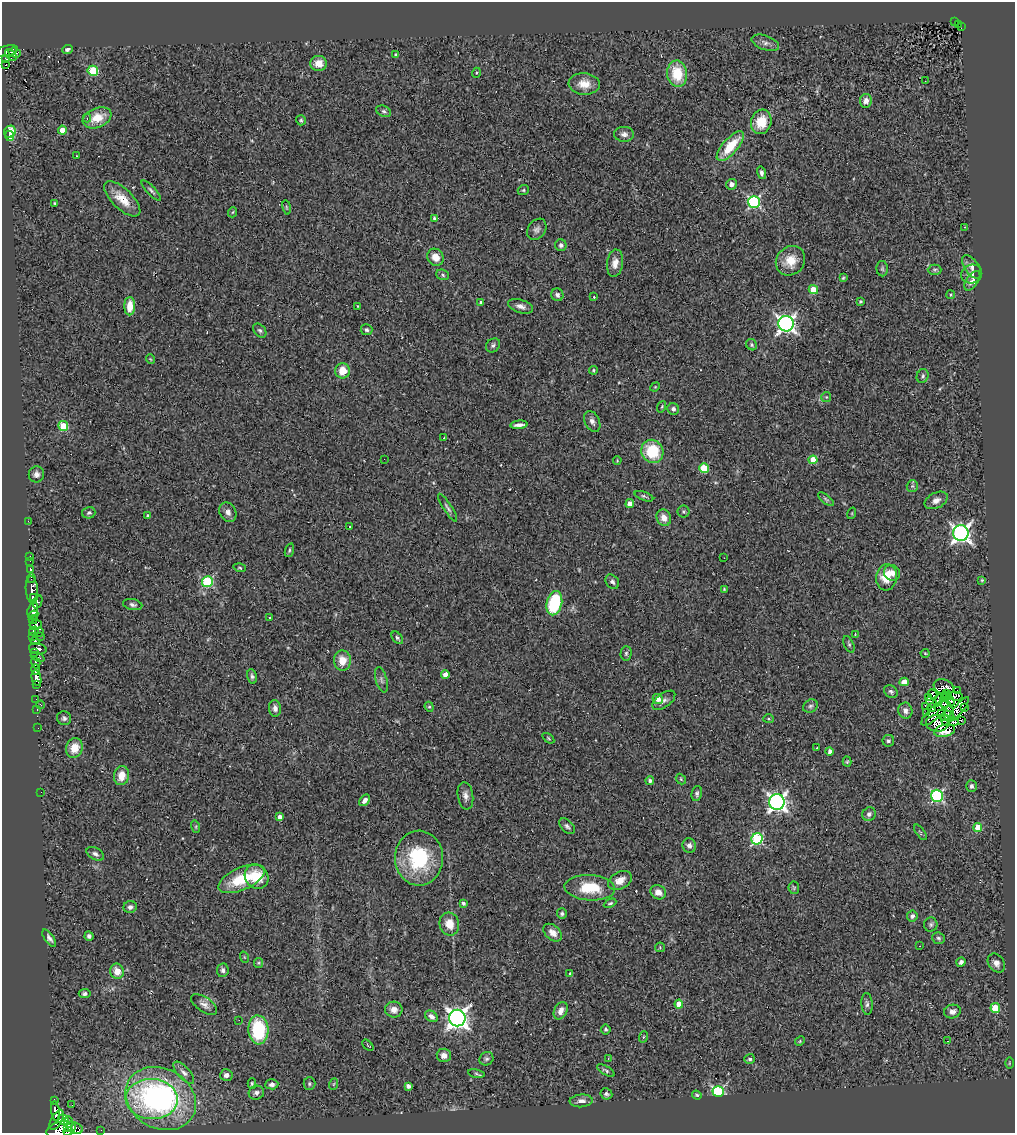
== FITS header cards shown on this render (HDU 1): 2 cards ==
NAXIS1  =                 1013
NAXIS2  =                 1131

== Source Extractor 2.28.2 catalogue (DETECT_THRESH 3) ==
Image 1013 x 1131 px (HDU 1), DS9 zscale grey, 1 PNG px = 1 image px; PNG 1017 x 1135 px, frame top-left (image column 1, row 1131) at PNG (2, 2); each listed source drawn as its Kron ellipse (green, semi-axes under 4 px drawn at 4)
Background 0.391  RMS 0.086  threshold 0.258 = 3 sigma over >= 5 px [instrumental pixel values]
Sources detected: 289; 7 with non-positive FLUX_AUTO (blend fragments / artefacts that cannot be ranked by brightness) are neither listed nor drawn; the other 282 listed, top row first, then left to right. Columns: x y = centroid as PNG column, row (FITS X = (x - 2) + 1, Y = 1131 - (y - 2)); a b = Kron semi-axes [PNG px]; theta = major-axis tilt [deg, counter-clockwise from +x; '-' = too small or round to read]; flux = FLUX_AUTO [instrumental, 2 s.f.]
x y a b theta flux
955 22 3 2 - 12
958 24 4 2 - 7.1
961 26 2 2 - 1.7
765 43 14 7 -19 28
67 49 5 4 - 14
7 51 11 5 14 140
15 53 6 5 - 160
11 55 7 4 -42 110
396 55 4 4 - 14
6 59 4 2 - 16
318 63 8 7 - 62
6 65 3 3 - 35
93 71 5 5 - 310
476 73 5 3 - 5.5
677 74 13 10 -82 180
925 81 2 2 - 5.9
584 84 15 10 -4 75
866 101 7 6 - 35
384 111 8 5 -23 13
87 118 4 4 - 8.6
97 118 15 9 22 110
301 120 5 5 - 8.6
761 122 12 10 72 120
62 130 4 4 - 65
10 132 6 5 - 80
624 134 10 7 -1 29
9 136 5 4 - 57
730 146 19 7 48 180
77 156 3 2 - 4.4
761 173 6 4 -76 17
731 184 5 5 - 31
523 190 6 4 22 8
151 191 13 4 -47 14
122 199 23 10 -44 100
754 202 6 6 - 870
55 203 4 3 - 6.2
287 207 7 3 -81 6.7
233 212 5 3 - 5.7
434 218 3 3 - 12
965 227 3 2 - 3.9
537 229 11 8 56 24
561 245 6 5 - 15
435 257 9 7 -51 64
790 261 15 14 - 100
615 263 13 8 82 47
972 267 13 7 -55 31
882 269 8 5 -89 11
935 270 7 5 2 11
972 274 10 9 - 28
443 275 6 5 - 12
843 278 4 4 - 6.6
972 281 11 6 56 26
813 289 5 4 - 96
557 295 6 6 - 16
951 295 4 4 - 6.6
594 297 3 2 - 3.3
860 301 4 3 - 7.3
481 303 4 3 - 20
130 306 9 5 90 99
357 306 3 2 - 3.6
521 306 13 6 -17 32
786 324 8 7 - 2400
260 330 8 5 -48 13
366 330 6 5 - 12
493 345 8 6 43 17
752 345 6 5 - 10
150 359 5 3 - 4.7
593 370 4 4 - 6.7
342 371 8 7 - 89
923 376 7 6 - 13
655 387 5 4 - 5.1
826 397 5 5 - 6.9
662 407 6 3 70 6.4
673 409 6 5 - 18
592 421 11 7 -63 27
519 425 9 3 6 24
63 426 5 5 - 240
444 437 2 2 - 3.8
652 451 12 10 -59 240
384 459 2 2 - 3.8
617 460 4 4 - 5.3
813 460 4 4 - 94
704 468 5 4 - 240
36 474 8 7 - 26
912 486 6 5 - 10
644 496 10 4 -21 11
826 499 10 4 -39 11
936 500 12 7 26 33
630 504 4 4 - 48
448 508 16 4 -57 17
228 512 10 8 -58 31
684 512 6 6 - 9.8
89 513 6 5 - 14
852 513 6 3 73 5.5
148 515 4 4 - 9
664 518 8 7 - 52
28 521 3 2 - 3
350 527 3 2 - 4.1
961 533 8 7 - 2400
289 550 7 3 72 8.4
30 556 3 2 - 4.2
724 558 2 2 - 3.3
30 561 2 2 - 3.1
240 568 6 4 -18 6.5
31 569 4 3 - 18
892 573 8 7 - 36
886 577 13 10 85 120
31 578 5 3 - 34
982 580 3 3 - 7.2
207 582 5 5 - 490
612 582 8 6 -50 18
724 589 4 3 - 5.5
32 590 14 6 -85 220
33 597 4 3 - 120
38 602 7 3 68 72
554 603 12 7 76 330
133 605 10 5 -11 15
33 610 8 5 74 650
33 615 5 4 - 270
270 617 3 3 - 13
33 620 4 3 - 63
36 625 6 5 - 220
34 631 5 3 - 200
39 632 5 3 - 23
855 634 3 2 - 4
33 636 2 2 - 7.3
41 636 3 2 - 11
397 638 7 4 -49 11
35 641 4 3 - 180
849 644 9 4 -65 12
38 649 9 5 -12 250
34 653 3 3 - 23
626 653 7 5 88 12
925 653 4 4 - 5.7
38 657 7 3 -23 92
342 660 10 8 -89 85
36 663 6 4 -73 190
36 670 5 3 - 240
445 675 4 4 - 57
252 676 7 4 -79 14
36 678 8 4 -78 260
381 680 13 5 -74 19
904 682 4 4 - 97
36 684 3 2 - 1.1
944 687 10 7 -19 16
957 690 2 2 - 4.5
891 691 7 6 - 14
947 693 4 3 - 5
933 694 5 2 - 3.9
955 696 8 4 -3 14
928 697 3 2 - 8.6
946 697 6 2 37 2.4
36 699 2 2 - 4.7
658 699 5 4 - 47
664 700 13 7 36 27
938 700 6 4 65 10
950 701 5 3 - 1.6
931 702 6 3 -43 0.74
944 703 5 3 - 2.8
41 705 4 2 - 16
810 706 8 6 32 16
926 706 4 2 - 2.9
429 707 5 4 - 7.5
932 707 4 2 - 0.026
964 707 2 2 - 300
275 708 8 6 -85 27
948 708 10 5 -63 12
959 709 15 4 50 45
37 710 3 2 - 11
905 711 8 7 - 29
926 712 3 2 - 6
935 713 17 6 42 11
946 715 9 5 -21 14
64 718 7 6 - 17
768 719 5 4 - 8.8
945 720 6 2 -72 14
961 721 2 2 - 3.4
954 722 4 3 - 3.5
937 723 11 8 -5 29
38 728 2 2 - 4.2
945 731 10 6 13 130
548 738 7 3 -37 6.5
888 741 6 6 - 13
74 748 10 8 71 88
817 748 3 3 - 7
830 751 4 3 - 26
847 762 5 4 - 6.7
122 776 9 7 80 74
681 779 6 4 -49 6.7
650 781 4 4 - 18
971 786 6 5 - 15
41 792 2 2 - 12
697 793 8 5 79 14
465 796 14 7 -82 33
937 796 6 6 - 780
365 800 6 4 48 30
777 802 8 7 - 2400
869 814 7 6 - 17
280 817 4 4 - 33
567 826 9 5 -44 16
196 827 6 4 -73 8.3
978 827 4 4 - 140
920 832 9 3 -54 7.7
757 839 6 5 - 580
689 845 7 6 - 20
95 854 9 6 -30 18
419 858 27 24 -89 440
256 877 13 11 -45 150
241 879 25 11 24 220
620 880 13 8 28 54
590 888 25 12 -3 210
794 888 6 5 - 8.3
658 892 8 7 - 39
464 903 4 3 - 15
610 903 7 4 27 10
130 907 6 6 - 21
562 914 5 5 - 11
912 916 6 5 - 16
449 924 11 10 - 80
931 925 7 7 - 14
553 933 11 7 -42 43
89 936 4 4 - 16
49 938 10 4 -56 19
938 938 6 5 - 12
920 946 2 2 - 3.7
660 947 5 5 - 6.7
244 957 6 3 -71 5.1
961 962 5 4 - 17
258 963 5 4 - 7.1
996 963 10 8 -54 38
223 970 7 5 80 17
117 971 8 6 -72 65
570 973 3 2 - 5.6
85 994 6 4 5 14
679 1004 4 4 - 85
867 1004 11 5 -86 18
204 1005 15 7 -35 32
995 1008 5 4 - 200
394 1010 9 8 - 37
561 1011 9 6 64 36
952 1011 8 6 11 29
431 1016 7 5 -35 26
457 1018 8 8 - 3600
239 1020 2 2 - 16
606 1029 5 5 - 11
258 1030 14 10 -86 360
643 1037 6 3 70 6
800 1041 5 4 - 6.7
947 1041 3 2 - 23
368 1045 7 2 -45 5.7
444 1055 7 6 - 33
608 1058 3 2 - 5.9
486 1059 7 6 - 13
750 1059 5 5 - 13
1009 1063 5 3 - 5.6
606 1071 10 4 -29 12
184 1073 14 6 -47 27
476 1073 8 4 -10 11
226 1075 6 6 - 28
252 1083 5 4 - 8.8
272 1084 6 5 - 23
309 1084 6 6 - 11
334 1084 6 3 70 6.8
408 1086 4 4 - 25
718 1092 6 5 - 900
256 1093 8 7 - 23
606 1094 6 5 - 13
697 1095 5 4 - 10
161 1098 37 30 -29 1200
152 1099 26 20 -3 490
54 1100 3 3 - 73
581 1101 11 6 5 30
72 1105 3 2 - 6.5
56 1111 10 4 -81 410
57 1120 11 5 62 1400
63 1120 5 4 - 320
68 1122 5 3 - 110
68 1128 3 3 - 180
75 1128 8 5 -25 220
61 1129 15 7 13 850
101 1130 2 2 - 3.6
68 1131 4 2 - 310
At the frame edge (FLAGS 8, measured only in part): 2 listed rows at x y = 61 1129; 68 1131
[7 non-positive-flux detections neither listed nor drawn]